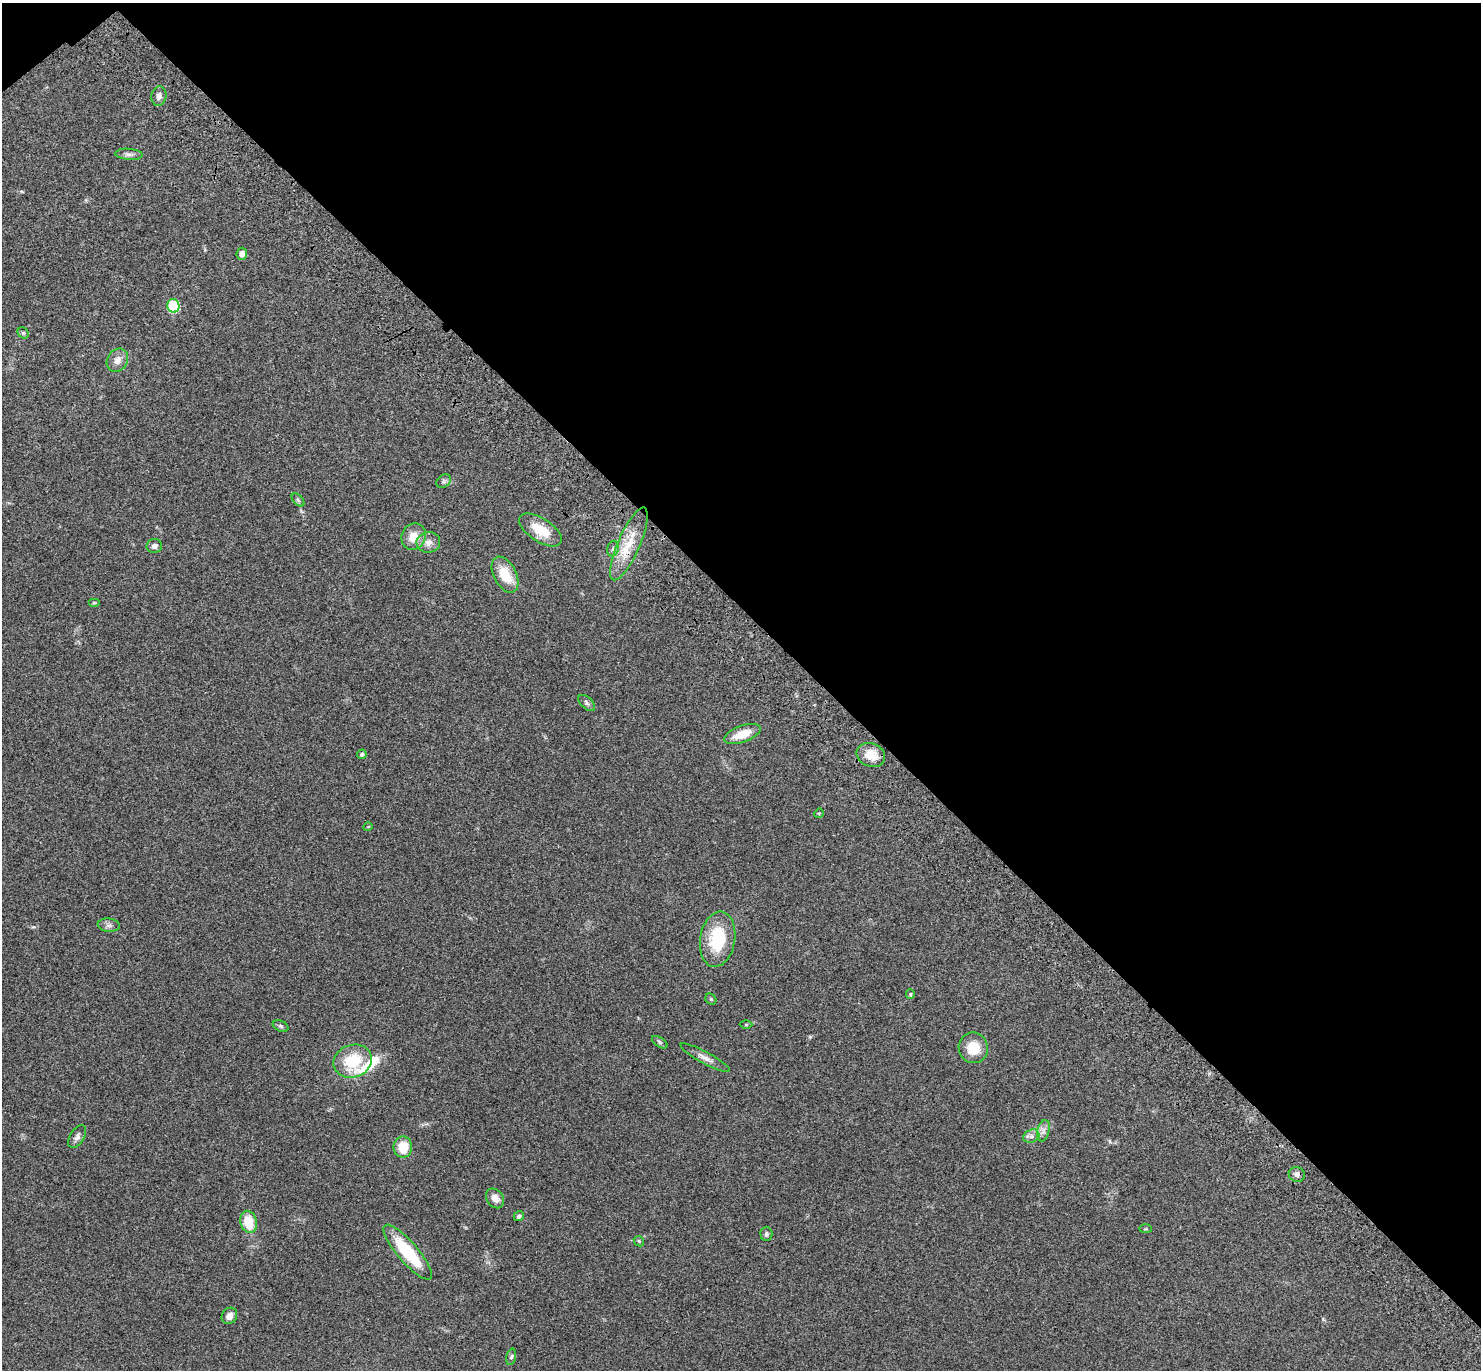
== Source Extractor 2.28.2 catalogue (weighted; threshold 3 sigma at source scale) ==
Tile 3 of 4 x 4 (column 3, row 1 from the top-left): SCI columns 3057-4535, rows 4349-5716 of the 6115 x 6104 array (HDU 1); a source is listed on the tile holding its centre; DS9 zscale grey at full resolution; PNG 1483 x 1372 px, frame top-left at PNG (2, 3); each listed source drawn as its Kron ellipse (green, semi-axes under 4 px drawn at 4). Shown black and unused: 45% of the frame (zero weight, under 3 of 4 exposures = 6% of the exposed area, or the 3 px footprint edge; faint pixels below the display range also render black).
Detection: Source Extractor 2.28.2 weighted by HDU 2 'WHT'; one run over the whole footprint, this tile lists its part. Background 0.051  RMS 0.0054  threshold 0.0242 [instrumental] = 3 sigma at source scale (4.5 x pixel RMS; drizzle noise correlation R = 1.50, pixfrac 1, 0.05/0.05 arcsec/px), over >= 5 px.
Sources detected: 47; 1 inside a brighter listed object's ellipse — not listed separately; the other 46 listed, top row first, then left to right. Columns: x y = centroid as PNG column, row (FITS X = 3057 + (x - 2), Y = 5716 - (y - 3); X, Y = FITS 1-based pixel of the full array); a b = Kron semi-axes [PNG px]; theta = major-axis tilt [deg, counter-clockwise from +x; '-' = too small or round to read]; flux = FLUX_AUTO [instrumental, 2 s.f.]
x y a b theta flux
159 96 10 7 80 2
129 154 14 5 -4 1.9
242 254 6 5 - 2.3
173 306 7 6 - 26
23 333 6 5 - 0.73
117 360 12 10 55 3.9
443 481 8 6 36 1.2
298 500 8 4 -46 0.87
540 530 24 11 -33 12
414 537 13 12 - 7.2
428 542 12 10 6 3.6
629 544 39 11 66 14
154 546 8 7 - 1.9
613 549 8 5 74 1.3
505 575 19 11 -62 12
94 603 6 4 0 0.52
587 703 10 5 -41 1.3
742 734 19 8 20 9.7
362 754 5 4 - 1.3
871 755 14 11 -22 8.6
819 813 5 4 - 0.47
368 827 4 3 - 0.37
109 925 11 6 -7 1.8
718 939 28 17 81 27
910 994 5 4 - 0.59
711 999 6 5 - 0.67
746 1025 6 4 1 0.6
281 1026 8 5 -27 1
660 1042 9 4 -34 0.94
973 1048 15 14 - 11
705 1058 28 6 -28 3.5
353 1061 19 16 20 19
1043 1131 11 6 77 2.3
77 1136 13 7 57 1.9
1031 1136 8 6 22 1.9
403 1147 10 9 - 11
1297 1174 8 7 - 2.3
495 1198 11 8 -54 4.1
519 1216 5 4 - 1.1
248 1222 11 8 -75 12
1145 1229 6 3 0 0.47
766 1234 7 6 - 1.3
639 1241 6 4 -46 0.69
408 1252 35 10 -49 27
229 1316 9 7 52 3.1
511 1357 8 4 76 0.92
Overlapping masked pixels (flux is a lower limit): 1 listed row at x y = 629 544